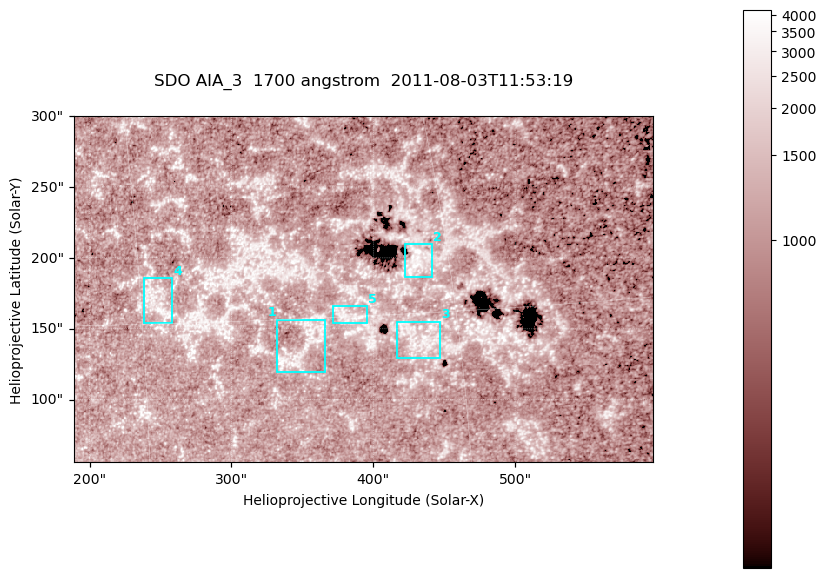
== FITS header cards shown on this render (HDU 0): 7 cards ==
TELESCOP= 'SDO     '           /
INSTRUME= 'AIA_3   '           /
WAVELNTH=                 1700 /
WAVEUNIT= 'angstrom'           /
DATE-OBS= '2011-08-03T11:53:19.712' /
CTYPE1  = 'HPLN-TAN'           /
CTYPE2  = 'HPLT-TAN'           /

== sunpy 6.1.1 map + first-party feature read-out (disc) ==
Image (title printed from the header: SDO AIA_3  1700 angstrom  2011-08-03T11:53:19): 666 x 399 px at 0.613 arcsec/px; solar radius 946 arcsec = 1543 px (partial field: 3.6% of the solar disc is inside the frame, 100% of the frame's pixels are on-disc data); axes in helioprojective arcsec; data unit not stated in the header (colour bar unlabelled)
Pointing: header CRPIX1/2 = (2049.23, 2048.32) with CRVAL1/2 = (0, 0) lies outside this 666 x 399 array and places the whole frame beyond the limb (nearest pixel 1.4 R_sun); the SolarSoft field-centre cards XCEN/YCEN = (392.9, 178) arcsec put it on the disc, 1950 arcsec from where CRPIX/CRVAL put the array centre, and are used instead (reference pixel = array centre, CRVAL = XCEN/YCEN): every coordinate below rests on XCEN/YCEN
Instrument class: DISC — disc imager (sunpy class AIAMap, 1700 A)
Bright regions (active regions / flare kernels): reference = the on-disc median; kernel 5 px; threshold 5 sigma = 1334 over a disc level ~1091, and >= 1.15x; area >= 265 px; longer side >= 5 px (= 3.1 arcsec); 5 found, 5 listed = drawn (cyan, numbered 1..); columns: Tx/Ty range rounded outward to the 2 arcsec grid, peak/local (2 s.f.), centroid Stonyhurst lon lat
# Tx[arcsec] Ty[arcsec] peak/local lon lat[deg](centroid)
1 332..366 118..156 3.7 +22 +14
2 422..442 186..210 6.8 +28 +17
3 416..448 128..156 3.3 +28 +14
4 238..258 154..186 3.5 +16 +16
5 370..396 154..166 3.1 +25 +15